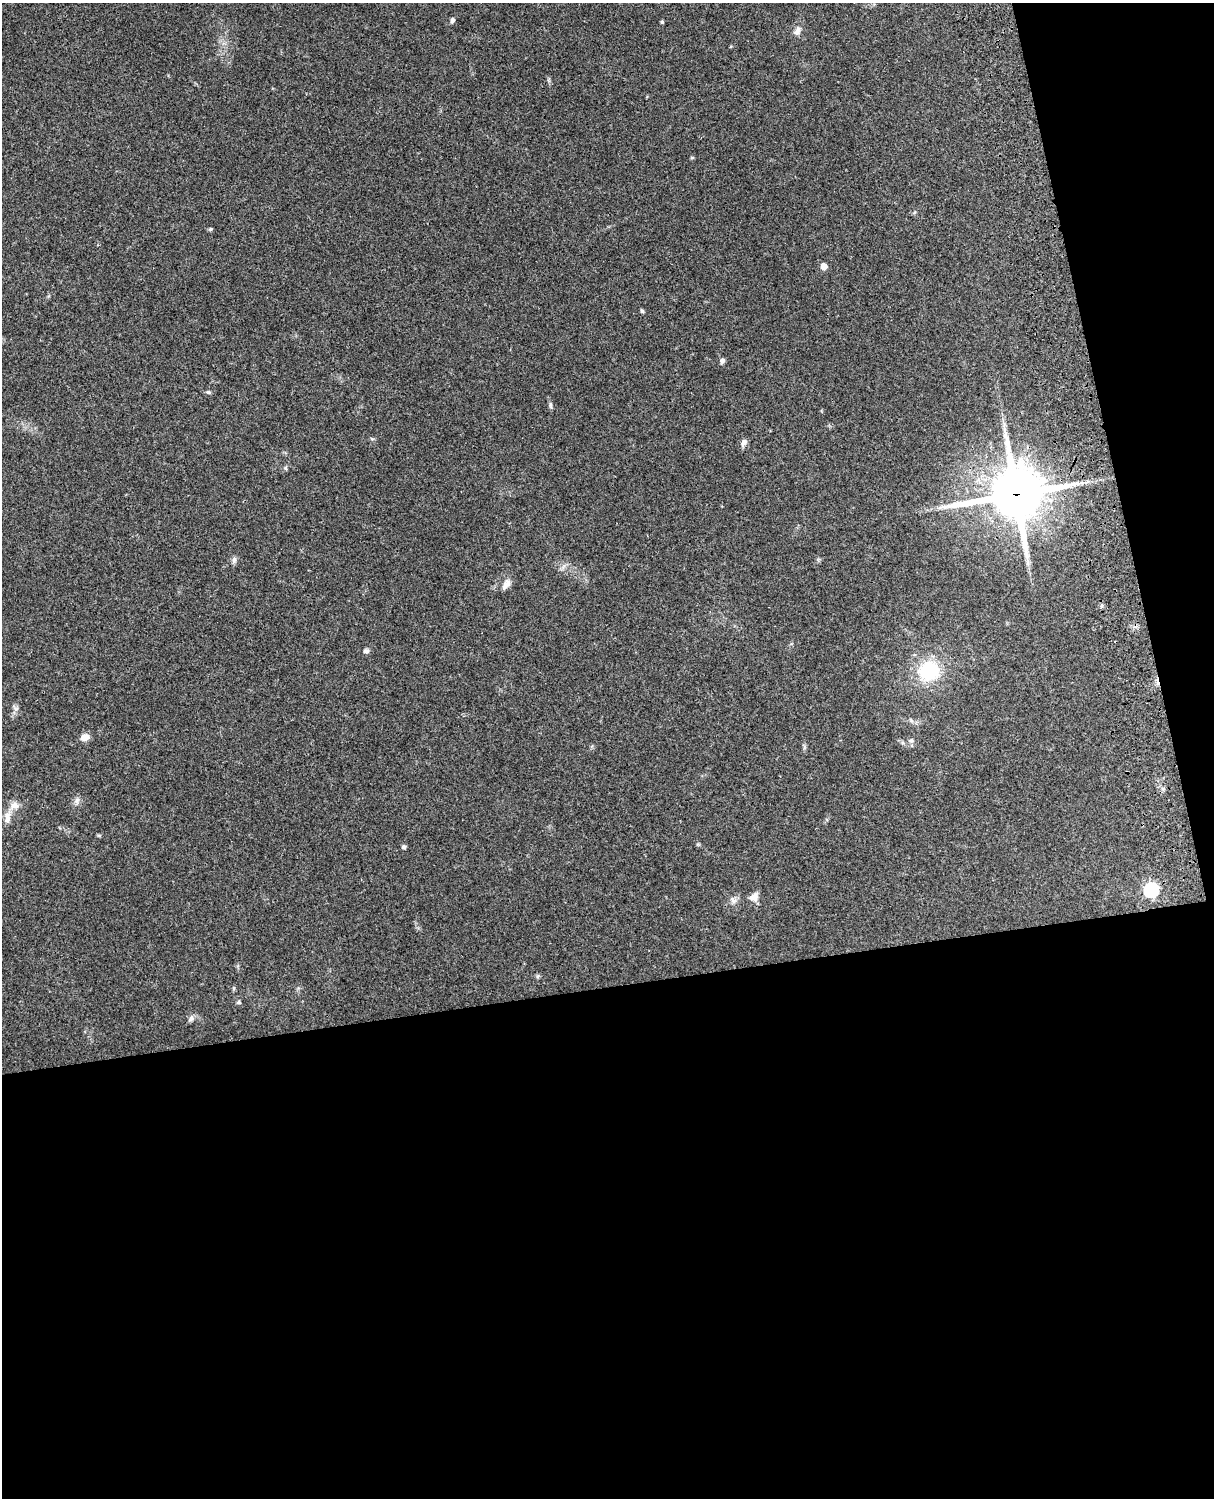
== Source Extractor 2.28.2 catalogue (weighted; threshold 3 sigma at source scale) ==
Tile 12 of 4 x 3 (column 4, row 3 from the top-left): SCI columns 3756-4967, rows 165-1660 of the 5088 x 4928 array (HDU 1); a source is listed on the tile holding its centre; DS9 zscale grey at full resolution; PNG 1216 x 1500 px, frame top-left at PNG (2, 3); no overlay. Shown black and unused: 39% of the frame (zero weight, under 3 of 4 exposures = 6% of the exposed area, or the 3 px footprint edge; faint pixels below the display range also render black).
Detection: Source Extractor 2.28.2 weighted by HDU 2 'WHT'; one run over the whole footprint, this tile lists its part. Background 0.215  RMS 0.0084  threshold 0.0378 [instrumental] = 3 sigma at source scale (4.5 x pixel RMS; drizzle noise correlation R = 1.50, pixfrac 1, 0.05/0.05 arcsec/px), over >= 5 px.
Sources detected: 32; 1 inside a brighter listed object's ellipse — not listed separately; the other 31 listed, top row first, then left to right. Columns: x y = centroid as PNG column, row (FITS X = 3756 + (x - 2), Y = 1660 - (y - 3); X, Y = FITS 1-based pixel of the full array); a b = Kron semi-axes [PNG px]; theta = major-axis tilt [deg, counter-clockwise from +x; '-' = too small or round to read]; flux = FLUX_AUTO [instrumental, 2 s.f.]
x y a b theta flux
452 20 6 5 - 2.1
662 22 3 3 - 1.2
797 31 12 7 62 4.1
692 158 5 3 - 0.84
210 229 6 5 - 1
824 266 5 5 - 10
642 311 6 4 -69 1.3
722 361 6 5 - 2.6
208 392 6 5 - 1.3
551 405 10 4 -85 1.7
372 439 6 3 -19 1
743 443 11 7 60 3.3
285 468 5 5 - 1.2
1016 494 19 18 - 3700
234 560 10 5 75 2.4
508 583 11 9 -61 4.1
1101 606 5 5 - 1.5
366 651 6 6 - 2.4
928 671 18 17 - 50
85 737 8 6 19 8.8
911 741 7 6 - 2.2
77 800 9 5 65 2.7
14 805 12 9 -9 5.6
7 817 16 8 83 6.2
404 847 4 4 - 2.3
1151 890 6 6 - 160
754 897 13 10 36 5.4
733 901 9 6 -63 2.8
538 976 6 4 71 1.2
238 1002 6 5 - 1.2
191 1018 9 6 64 2.6
Overlapping masked pixels (flux is a lower limit): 1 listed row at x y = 1016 494
Unlisted compact peaks at least as high as the median listed source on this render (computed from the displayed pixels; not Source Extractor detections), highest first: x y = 16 709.